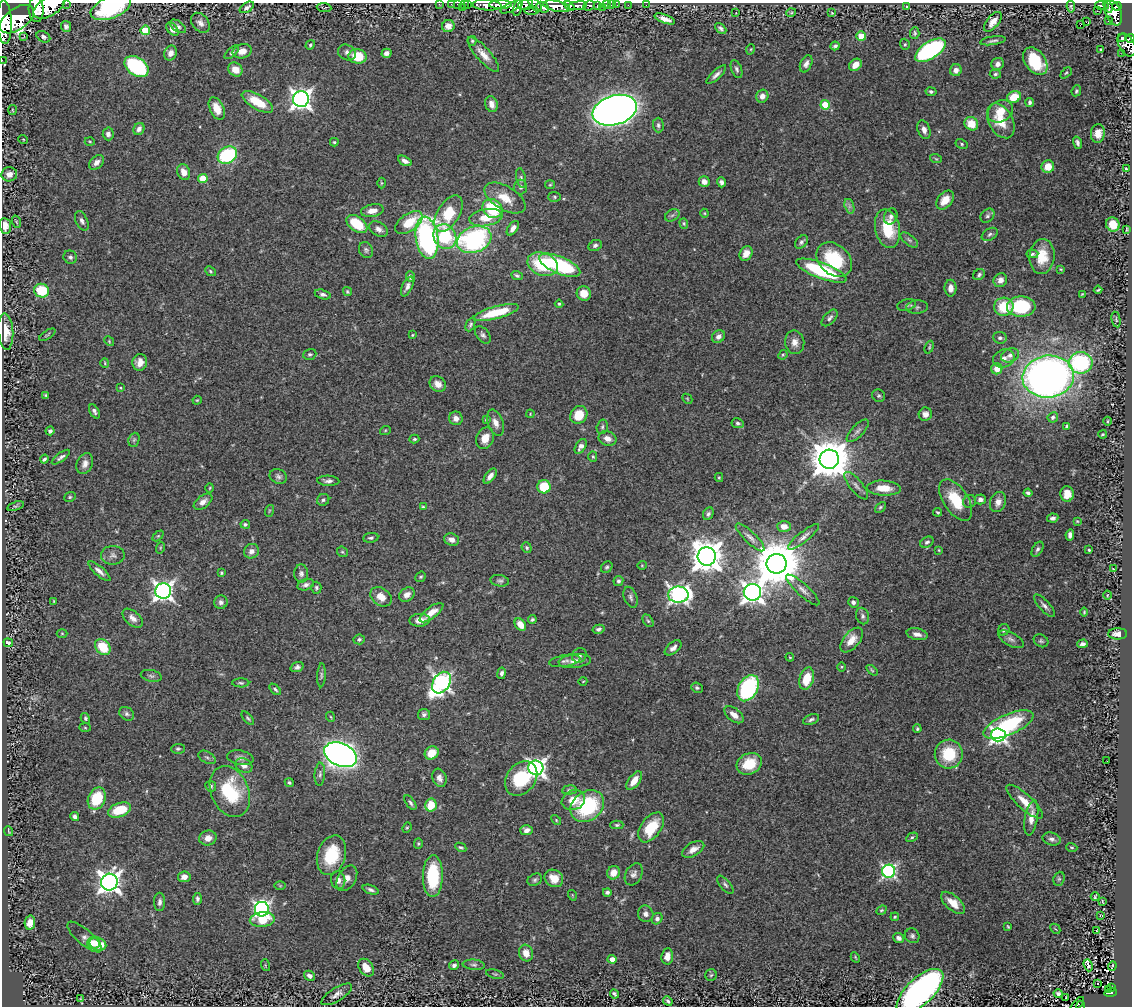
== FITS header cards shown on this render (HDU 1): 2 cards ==
NAXIS1  =                 1130
NAXIS2  =                 1004

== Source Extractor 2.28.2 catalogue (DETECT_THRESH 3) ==
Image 1130 x 1004 px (HDU 1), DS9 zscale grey, 1 PNG px = 1 image px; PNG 1134 x 1008 px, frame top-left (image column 1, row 1004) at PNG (2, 3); each listed source drawn as its Kron ellipse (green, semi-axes under 4 px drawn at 4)
Background 0.722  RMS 0.029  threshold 0.0857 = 3 sigma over >= 5 px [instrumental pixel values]
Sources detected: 462; all 462 listed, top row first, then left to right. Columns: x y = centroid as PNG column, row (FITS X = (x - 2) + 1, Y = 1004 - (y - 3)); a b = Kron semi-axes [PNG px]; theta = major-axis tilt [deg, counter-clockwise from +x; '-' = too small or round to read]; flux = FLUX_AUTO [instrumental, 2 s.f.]
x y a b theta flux
66 3 2 2 - 26
439 4 3 2 - 9.3
451 4 3 2 - 11
457 4 2 2 - 13
464 4 3 2 - 14
468 4 3 2 - 24
487 5 14 5 -3 1300
500 5 11 3 1 910
526 5 8 5 18 440
535 5 8 5 -48 410
607 5 3 2 - 29
611 5 2 2 - 8
617 5 2 2 - 7.8
628 5 2 2 - 8
646 5 2 2 - 3.4
1102 5 7 3 -3 190
557 6 13 5 -11 1500
569 6 6 4 -40 640
578 6 9 4 8 840
589 6 6 5 - 200
597 6 3 3 - 74
1108 6 6 3 -69 190
1117 6 4 4 - 270
49 7 17 9 30 3200
247 7 8 4 32 6
512 7 12 4 24 350
543 7 7 5 -25 620
602 7 2 2 - 6.3
907 7 4 3 - 1.4
1071 7 6 3 -83 2.6
111 8 21 11 22 170
324 8 7 2 -5 2.2
462 8 3 3 - 48
518 8 8 3 78 360
36 9 13 7 -88 2300
532 11 7 4 0 230
1097 11 2 2 - 4.2
736 13 2 2 - 1
791 13 5 3 - 1.7
832 13 4 3 - 1.6
1113 13 13 8 -68 840
17 19 19 11 34 5300
665 19 11 4 -20 12
1108 21 2 2 - 7.6
4 22 22 7 -88 4300
993 22 12 6 51 15
1086 22 2 2 - 950
200 23 11 8 -51 9.9
1080 25 2 2 - 11
66 26 5 5 - 5
178 26 9 5 -36 5.1
448 26 6 6 - 18
721 28 6 4 -43 4.9
172 29 8 5 -51 10
145 30 5 4 - 72
915 33 6 4 84 3.5
24 36 3 2 - 1.2
861 36 5 4 - 45
43 37 7 5 -31 6.1
1121 38 4 3 - 140
1130 38 4 3 - 310
472 41 5 4 - 2.8
993 41 13 3 9 4.9
905 44 6 4 -70 2.8
310 45 5 4 - 2.9
1127 45 12 7 -59 790
835 46 4 3 - 4.1
751 49 5 3 - 1.9
1101 49 3 2 - 1.9
930 50 17 8 32 320
242 51 9 7 14 13
232 52 9 4 43 3.6
347 52 9 7 -28 7.9
171 53 7 6 - 12
386 53 5 4 - 8.4
1122 53 2 2 - 8.7
483 54 22 7 -48 21
358 56 9 7 -6 56
2 60 2 2 - 9.5
1035 61 15 10 -55 88
806 64 9 5 66 7.9
998 64 6 6 - 8.2
855 65 7 5 44 21
137 66 13 9 -36 220
736 69 9 5 -68 5.1
235 70 8 6 -42 20
956 70 6 5 - 12
1066 73 6 4 44 2.7
995 74 6 4 5 3.2
716 75 13 4 43 8
1076 91 5 4 - 3.2
931 92 5 4 - 3.8
762 96 6 6 - 10
1014 97 7 5 25 44
301 99 8 8 - 1200
257 102 17 7 -30 51
1030 102 4 3 - 4.3
491 104 8 6 -74 12
825 105 5 4 - 66
217 108 12 7 -65 30
12 110 5 3 - 1.6
615 110 23 14 17 2200
1000 111 13 10 31 29
1001 121 19 12 -61 42
971 124 7 6 - 32
658 125 7 5 -88 4.5
139 129 6 5 - 9.7
924 130 9 6 -70 10
1098 133 9 7 84 19
108 134 6 5 - 8.3
23 139 5 3 - 1.5
90 141 5 3 - 2.1
334 142 4 3 - 2.3
1077 143 6 4 -73 5.5
962 144 6 4 -29 3.1
227 155 10 8 31 150
936 159 6 3 -19 2.3
405 161 7 4 -29 9.4
97 162 9 6 42 9.8
1048 167 6 6 - 26
1126 169 3 3 - 2
184 172 8 6 -68 17
9 174 8 7 - 12
203 178 5 4 - 45
521 178 10 5 -77 4.7
704 182 5 5 - 11
721 182 5 4 - 6.5
381 183 5 3 - 2.1
550 185 5 4 - 2.3
521 187 7 6 - 5.7
555 197 6 5 - 2.9
505 198 23 11 -31 34
945 200 11 7 51 25
849 206 7 4 -72 5.6
492 209 10 9 - 94
372 211 11 6 11 15
704 213 4 4 - 1.9
448 214 20 11 59 62
672 215 8 5 31 4.9
891 216 8 6 68 6.9
987 216 8 6 46 4.9
486 218 17 8 10 40
82 221 10 6 -65 6.8
17 222 6 4 -70 2.6
409 223 15 8 36 43
684 223 5 4 - 2.7
357 224 12 7 -36 62
1113 224 7 6 - 28
5 226 8 6 -82 15
513 228 8 4 54 10
378 229 10 6 -32 9.7
887 229 20 12 -77 70
1126 230 4 2 - 2
990 234 8 5 31 4.8
445 237 13 11 -58 110
427 238 21 11 -82 500
474 240 18 13 21 340
909 240 10 5 -38 4.6
801 242 7 5 50 5.1
595 245 7 5 25 5.7
366 250 8 6 -65 5
746 253 7 6 - 16
1032 254 6 4 3 3.6
70 257 7 6 - 5.8
1042 257 17 12 84 41
834 260 20 15 -42 110
543 264 16 11 -22 100
560 265 22 8 -23 180
1061 269 4 3 - 1.9
210 271 6 4 -43 2.9
821 271 27 8 -21 170
979 275 6 5 - 4
517 276 6 4 -22 3.4
410 277 5 4 - 5.1
1000 280 7 6 - 12
407 286 11 5 65 7.4
951 288 8 6 -89 12
1098 290 4 2 - 2.2
42 291 7 7 - 70
347 292 4 4 - 2.5
584 293 7 7 - 27
323 294 8 4 -16 5.6
1082 294 3 2 - 1.5
559 304 4 4 - 2.3
907 305 10 5 13 5.3
917 307 11 6 3 5.8
1004 307 9 9 - 61
1021 307 14 10 2 110
496 312 23 6 15 73
830 318 10 5 47 6
1116 320 8 4 -79 3
470 324 7 4 66 3.8
6 331 18 7 -86 25
47 335 9 2 34 2.4
412 335 4 4 - 2
483 335 10 6 -51 5.9
718 337 7 6 - 8.9
1000 338 6 5 - 5.2
109 341 5 4 - 2.1
795 342 12 9 -81 14
929 347 6 4 70 2.4
310 354 6 5 - 3.9
783 355 5 4 - 2.2
1010 355 9 6 20 9.2
1004 358 11 9 22 13
140 362 8 7 - 16
105 363 5 4 - 2.3
1081 363 12 10 0 200
997 369 5 5 - 21
1048 377 26 21 7 1300
438 384 9 7 -39 13
120 388 3 2 - 1.6
46 395 4 2 - 2.6
879 396 6 6 - 3.9
687 399 5 3 - 1.7
197 400 4 4 - 1.9
94 411 8 4 -60 5.6
530 414 4 3 - 1.5
925 414 7 6 - 12
579 415 9 8 - 41
1053 417 5 5 - 4.2
456 418 7 6 - 11
486 420 4 3 - 1.9
1107 421 4 3 - 2
496 423 13 7 -69 14
738 423 6 5 - 4.2
602 427 7 5 76 3.9
1067 427 3 3 - 2.9
50 431 4 4 - 4
385 431 5 3 - 2
858 431 14 6 46 8.2
1103 434 4 3 - 2.2
485 438 11 8 66 22
607 438 9 7 -23 14
414 439 5 4 - 2.8
134 440 7 5 68 3.4
581 446 8 5 58 9.5
593 456 5 4 - 2.5
61 457 11 4 36 6.3
44 459 4 3 - 3.7
829 459 10 9 - 6300
85 464 11 8 67 11
278 476 9 7 -24 6.2
490 476 9 4 53 10
719 477 4 4 - 2.1
328 481 11 5 -2 6.7
856 486 17 6 -50 9.8
544 487 6 6 - 60
210 488 5 3 - 1.8
884 488 17 7 -3 30
1028 493 4 3 - 4.6
1067 494 8 6 -89 19
70 497 6 4 22 2.9
980 499 5 5 - 8
323 500 6 5 - 4.6
956 500 23 12 -57 63
970 501 7 6 - 4
203 502 10 6 37 10
998 502 10 8 70 13
16 506 9 4 17 3.1
423 507 4 4 - 2.3
880 507 6 4 45 3.1
269 511 6 3 72 2
938 512 4 3 - 2.7
708 514 7 5 63 4.6
1053 518 5 4 - 6.4
1077 521 4 3 - 1.9
245 524 4 4 - 4.2
784 526 7 5 -2 13
1070 535 6 4 81 7
158 536 6 4 43 2.5
750 537 19 5 -44 10
804 537 19 5 39 9.2
371 538 8 5 6 4.1
452 540 7 6 - 12
927 542 7 5 32 4.5
160 548 6 3 72 1.8
527 548 5 5 - 3.9
1037 549 8 5 59 4.7
939 550 3 3 - 1.8
1089 550 3 3 - 2.3
251 551 8 7 - 11
342 552 6 4 -42 2.7
113 555 12 9 0 9.4
707 556 9 9 - 3500
777 564 10 10 - 10000
642 565 4 4 - 1.8
607 567 6 5 - 3.6
1113 569 4 2 - 1.9
99 571 14 4 -41 9.7
221 573 3 3 - 2.1
301 574 9 7 -89 6.5
421 577 6 4 41 2.9
500 581 9 5 -9 4.9
618 581 5 5 - 4
306 585 8 5 18 6.7
316 588 6 5 - 3.6
803 590 21 6 -42 13
163 591 8 8 - 1000
752 592 8 8 - 1300
407 595 8 6 39 11
678 595 10 8 0 680
1107 595 4 3 - 1.5
381 597 12 8 -37 22
631 597 11 6 -70 5.9
54 601 3 2 - 1.3
221 602 7 6 - 6.8
853 602 5 5 - 6.4
1044 606 14 5 -48 8.1
1084 612 4 4 - 2
431 613 14 5 37 21
863 616 8 6 -69 5.3
133 618 12 7 -41 11
532 619 4 3 - 3.7
420 620 10 6 3 17
648 621 7 4 -54 3.3
520 624 7 5 -53 25
598 629 6 4 13 4.5
1004 630 6 5 - 5.2
62 634 5 3 - 2
917 634 11 5 -12 10
1118 634 9 5 1 12
359 639 5 5 - 4
1011 639 14 6 -28 7.9
852 640 14 8 50 21
1041 641 8 6 -29 4.2
8 643 5 4 - 4.3
1083 644 5 3 - 6.3
103 647 9 7 -50 57
673 648 10 5 40 8.9
579 655 8 7 - 5.6
790 657 4 3 - 1.7
565 661 15 5 9 7.4
575 661 16 7 7 13
297 667 6 5 - 5
842 667 4 3 - 1.9
872 670 6 3 -38 2.3
502 673 6 4 80 5.9
321 675 12 4 87 4.3
151 676 10 5 -12 5.3
807 679 11 7 73 40
583 681 4 2 - 1.2
241 683 8 4 -1 3.7
441 683 11 8 57 740
697 688 6 5 - 3.6
748 688 14 9 61 240
275 689 7 4 -44 3.9
127 714 8 6 -36 5.3
424 714 6 5 - 5.3
734 715 11 6 -38 15
331 717 5 3 - 1.7
85 718 5 4 - 3.5
248 718 8 4 -48 3.3
811 719 8 5 22 5
1008 724 27 10 23 180
85 728 6 4 -2 2
917 729 4 3 - 2.4
998 735 7 6 - 630
178 749 7 5 1 3.8
432 753 7 6 - 32
949 754 14 14 - 76
340 755 17 11 -24 1500
207 757 9 5 -30 5.4
240 758 13 7 -10 9.8
1107 761 2 2 - 3.1
749 764 13 10 26 51
244 766 9 6 -28 11
536 768 7 7 - 870
320 774 11 5 86 5.9
439 778 9 7 -71 9.9
521 778 19 14 52 100
634 781 11 5 54 23
289 782 5 4 - 3.3
211 786 5 5 - 4.1
569 790 7 4 5 4
230 791 26 18 -66 120
97 798 11 8 66 78
573 800 12 9 22 29
1025 802 23 7 -42 29
410 803 8 4 -56 5
431 805 6 5 - 45
587 806 18 14 38 160
120 810 12 7 18 64
75 817 4 4 - 6.8
1031 818 18 6 80 19
556 820 6 4 -47 2.1
617 825 6 4 1 3.5
651 827 17 10 55 64
407 828 5 4 - 2.3
526 830 6 5 - 9.1
9 831 5 2 - 1.9
912 837 6 4 29 2.9
208 838 8 7 - 13
1052 839 9 6 -14 7
418 843 5 4 - 2.4
461 847 6 4 -27 3.2
1072 847 6 3 -18 2.5
693 849 12 6 30 14
331 855 20 14 72 78
889 871 6 6 - 400
614 873 7 6 - 23
634 874 12 8 60 8.7
433 876 21 10 89 110
184 877 6 5 - 14
347 878 14 9 59 15
554 878 10 8 -33 23
1059 879 7 5 69 3.5
338 880 9 7 -81 12
535 880 7 5 29 4.3
109 882 8 8 - 1400
725 885 11 5 -49 5.2
280 886 6 4 -1 2
370 890 8 4 -20 5.7
607 892 4 3 - 4.9
572 895 5 3 - 1.8
1095 896 4 2 - 2.4
197 899 6 4 85 5.3
1103 901 4 2 - 1.7
160 902 9 5 88 6.6
953 903 14 7 -41 24
262 909 7 7 - 550
881 910 5 4 - 2.9
646 914 8 7 - 7.9
1100 915 3 3 - 1.7
895 917 4 3 - 2.5
657 919 6 5 - 6.2
262 920 12 7 5 50
30 923 7 5 79 16
1008 927 4 2 - 2.1
1055 929 6 2 -45 1.6
1097 930 4 2 - 1.2
912 936 8 7 - 5.6
84 937 21 7 -41 10
899 938 5 5 - 6.8
94 943 6 6 - 27
98 944 8 6 -17 37
526 953 8 7 - 19
667 956 8 6 83 17
855 957 5 3 - 2.1
612 959 4 4 - 19
265 965 6 3 -72 1.9
454 965 5 4 - 5.4
474 965 11 5 -5 5.5
1088 965 6 3 -70 75
1112 966 5 2 - 1.2
366 968 10 7 -54 26
495 974 9 3 -14 2.9
711 975 6 5 - 3.6
309 976 6 4 -31 7.2
1097 984 2 2 - 4.2
1111 987 3 2 - 24
1109 990 4 2 - 24
920 991 29 13 43 690
1058 993 4 4 - 3.8
1111 993 6 3 11 110
337 994 17 6 32 10
614 994 5 3 - 3.3
1066 998 3 2 - 2.7
80 999 4 3 - 1.9
668 1001 5 4 - 4.5
1077 1004 9 3 46 45
1080 1006 5 3 - 44
At the frame edge (FLAGS 8, measured only in part): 20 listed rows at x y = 66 3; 439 4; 451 4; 457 4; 464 4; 468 4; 487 5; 500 5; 526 5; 535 5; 49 7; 111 8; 36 9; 4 22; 1130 38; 2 60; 5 226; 920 991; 1077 1004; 1080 1006